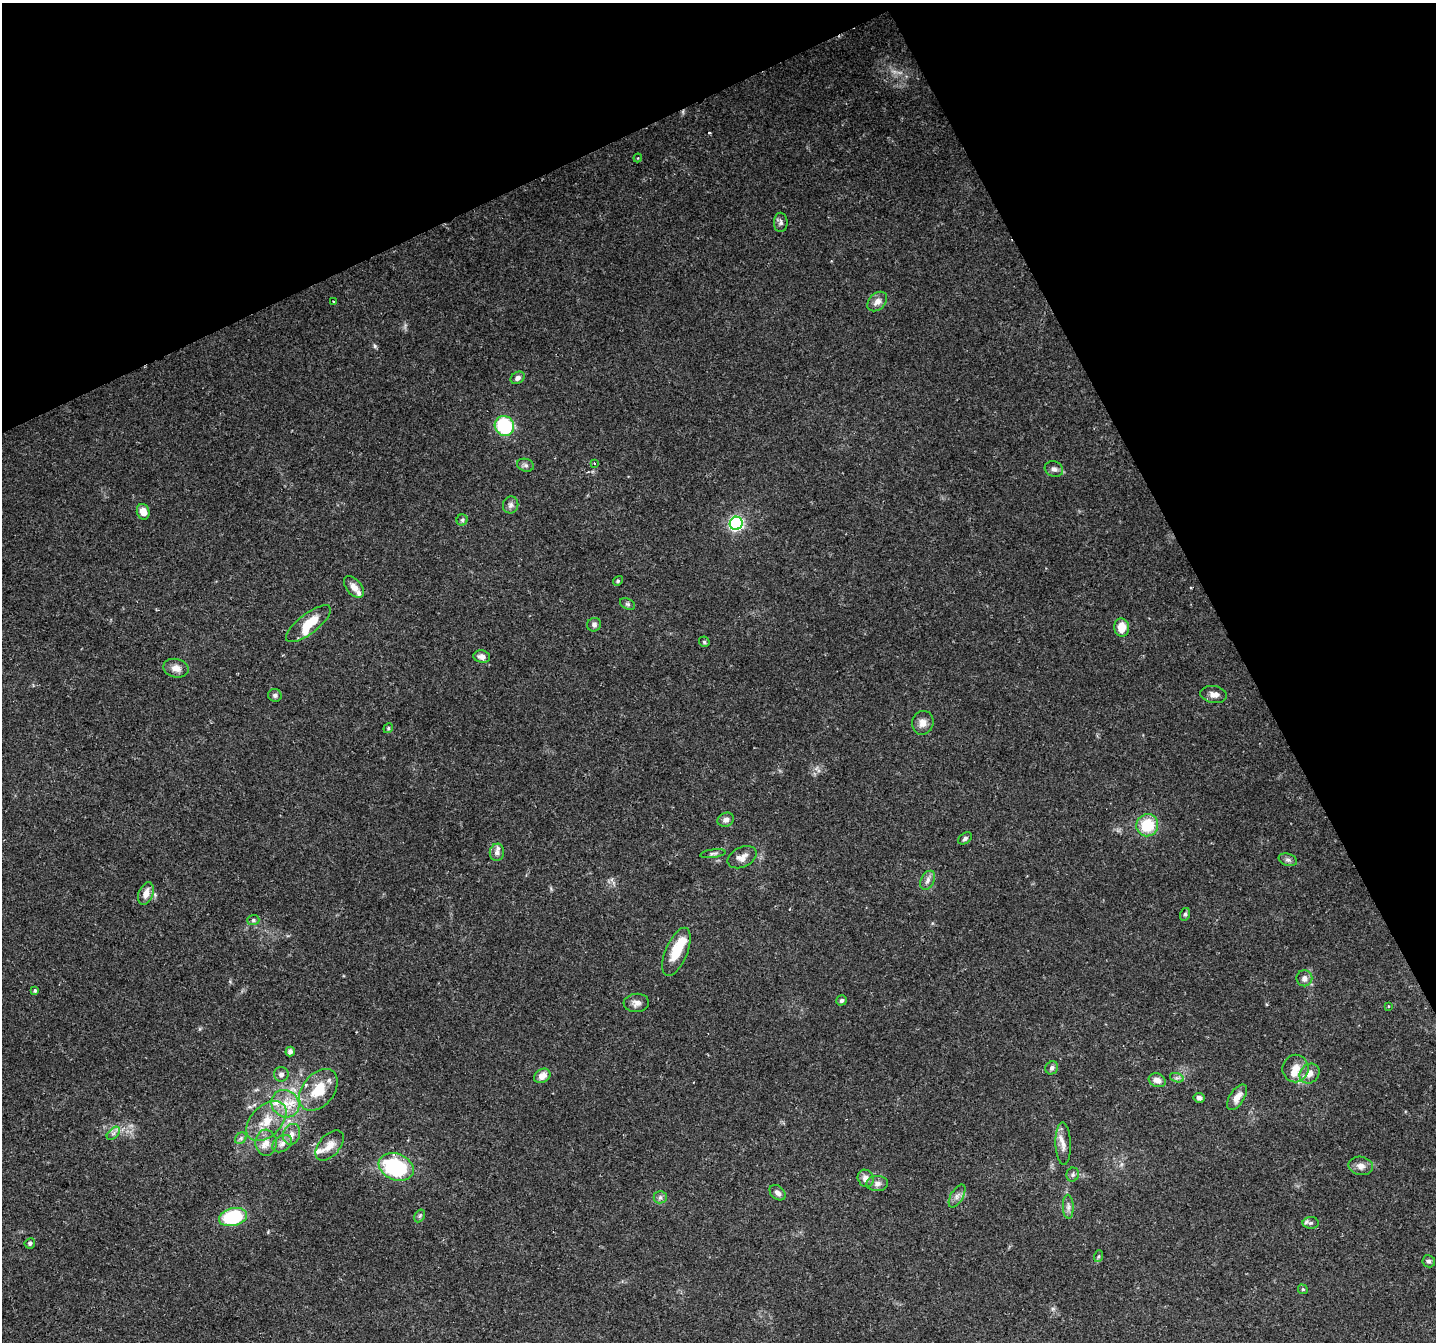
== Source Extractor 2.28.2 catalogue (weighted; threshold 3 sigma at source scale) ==
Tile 3 of 4 x 4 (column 3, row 1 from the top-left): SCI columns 2871-4304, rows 4180-5519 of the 5738 x 5615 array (HDU 1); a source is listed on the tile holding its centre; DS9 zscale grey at full resolution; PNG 1438 x 1344 px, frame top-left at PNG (2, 3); each listed source drawn as its Kron ellipse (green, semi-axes under 4 px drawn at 4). Shown black and unused: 25% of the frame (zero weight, under 2 of 3 exposures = <1% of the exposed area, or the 3 px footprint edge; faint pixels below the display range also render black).
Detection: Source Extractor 2.28.2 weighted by HDU 2 'WHT'; one run over the whole footprint, this tile lists its part. Background 0.0816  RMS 0.005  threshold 0.0225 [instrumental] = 3 sigma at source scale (4.5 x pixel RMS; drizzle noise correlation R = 1.50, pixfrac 1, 0.0396/0.0396 arcsec/px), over >= 5 px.
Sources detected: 87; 1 inside a brighter object's white glare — neither listed nor drawn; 7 inside a brighter listed object's ellipse — not listed separately; the other 79 listed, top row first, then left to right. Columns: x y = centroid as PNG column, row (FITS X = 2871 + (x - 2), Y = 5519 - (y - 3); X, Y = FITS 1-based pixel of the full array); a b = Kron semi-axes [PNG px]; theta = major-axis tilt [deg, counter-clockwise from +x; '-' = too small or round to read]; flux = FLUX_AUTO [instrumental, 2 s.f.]
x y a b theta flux
638 158 4 4 - 0.62
781 222 9 7 89 1.6
334 302 3 3 - 1.3
877 302 11 8 44 3.5
518 378 7 5 34 1.7
504 426 10 9 - 34
594 463 3 3 - 0.59
525 465 8 6 -15 1.4
1054 469 9 7 -20 1.9
511 505 8 7 - 1.8
143 512 8 6 -73 4.9
462 520 5 5 - 0.84
736 523 7 6 - 93
618 581 5 4 - 0.65
354 587 12 7 -49 3.7
627 604 8 5 -26 0.99
308 624 27 10 38 11
594 625 7 6 - 1.3
1122 628 9 7 -84 6.8
704 642 6 4 -48 0.74
482 657 8 6 -13 2.4
176 668 13 9 -13 4
275 695 7 6 - 1.4
1214 695 13 8 -8 2.9
923 723 12 10 73 3.7
388 728 5 4 - 0.68
726 820 8 7 - 2.1
1147 825 11 11 - 17
965 838 7 5 34 1.2
497 852 8 7 - 1.9
713 854 13 4 9 1.3
742 857 15 9 26 4
1288 860 9 6 -17 1.5
928 880 10 6 63 2.2
146 893 12 7 69 4.3
1185 914 6 5 - 1
253 920 6 5 - 0.92
676 952 26 11 67 12
1304 978 8 8 - 2.6
35 990 4 3 - 1.4
841 1000 5 5 - 1.1
636 1003 13 9 4 2.7
1389 1006 3 2 - 0.35
290 1051 5 4 - 2.1
1052 1068 7 6 - 1.5
1295 1068 14 13 - 6.1
281 1074 7 7 - 1.7
1309 1074 11 9 43 4.2
542 1076 9 6 30 4.1
1177 1078 7 4 -17 1.1
1157 1080 9 6 -20 3.2
318 1090 23 16 51 14
1237 1097 14 7 58 4.5
1199 1098 5 5 - 1.7
285 1104 14 13 - 9.1
266 1121 24 15 45 12
113 1133 8 5 45 1.5
292 1134 10 8 71 3
241 1138 6 5 - 1.1
266 1143 13 10 -86 4.5
282 1144 11 7 33 2.7
1063 1144 21 7 -88 4.2
330 1145 18 10 49 4.8
1361 1166 12 9 -9 3.3
396 1167 18 13 -21 46
1073 1175 7 6 - 1.3
866 1178 9 7 -61 3.3
877 1183 11 7 1 2.4
778 1193 9 6 -41 2.1
957 1196 13 6 60 2.3
660 1197 6 6 - 1.2
1068 1207 12 5 -88 1.8
420 1216 7 5 59 0.86
233 1217 14 8 15 36
1311 1223 8 6 0 1.2
30 1243 5 5 - 1
1099 1256 6 4 71 0.67
1429 1261 6 6 - 1.2
1303 1289 5 4 - 0.74
Unlisted compact peaks at least as high as the median listed source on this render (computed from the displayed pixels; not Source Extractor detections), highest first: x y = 375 346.